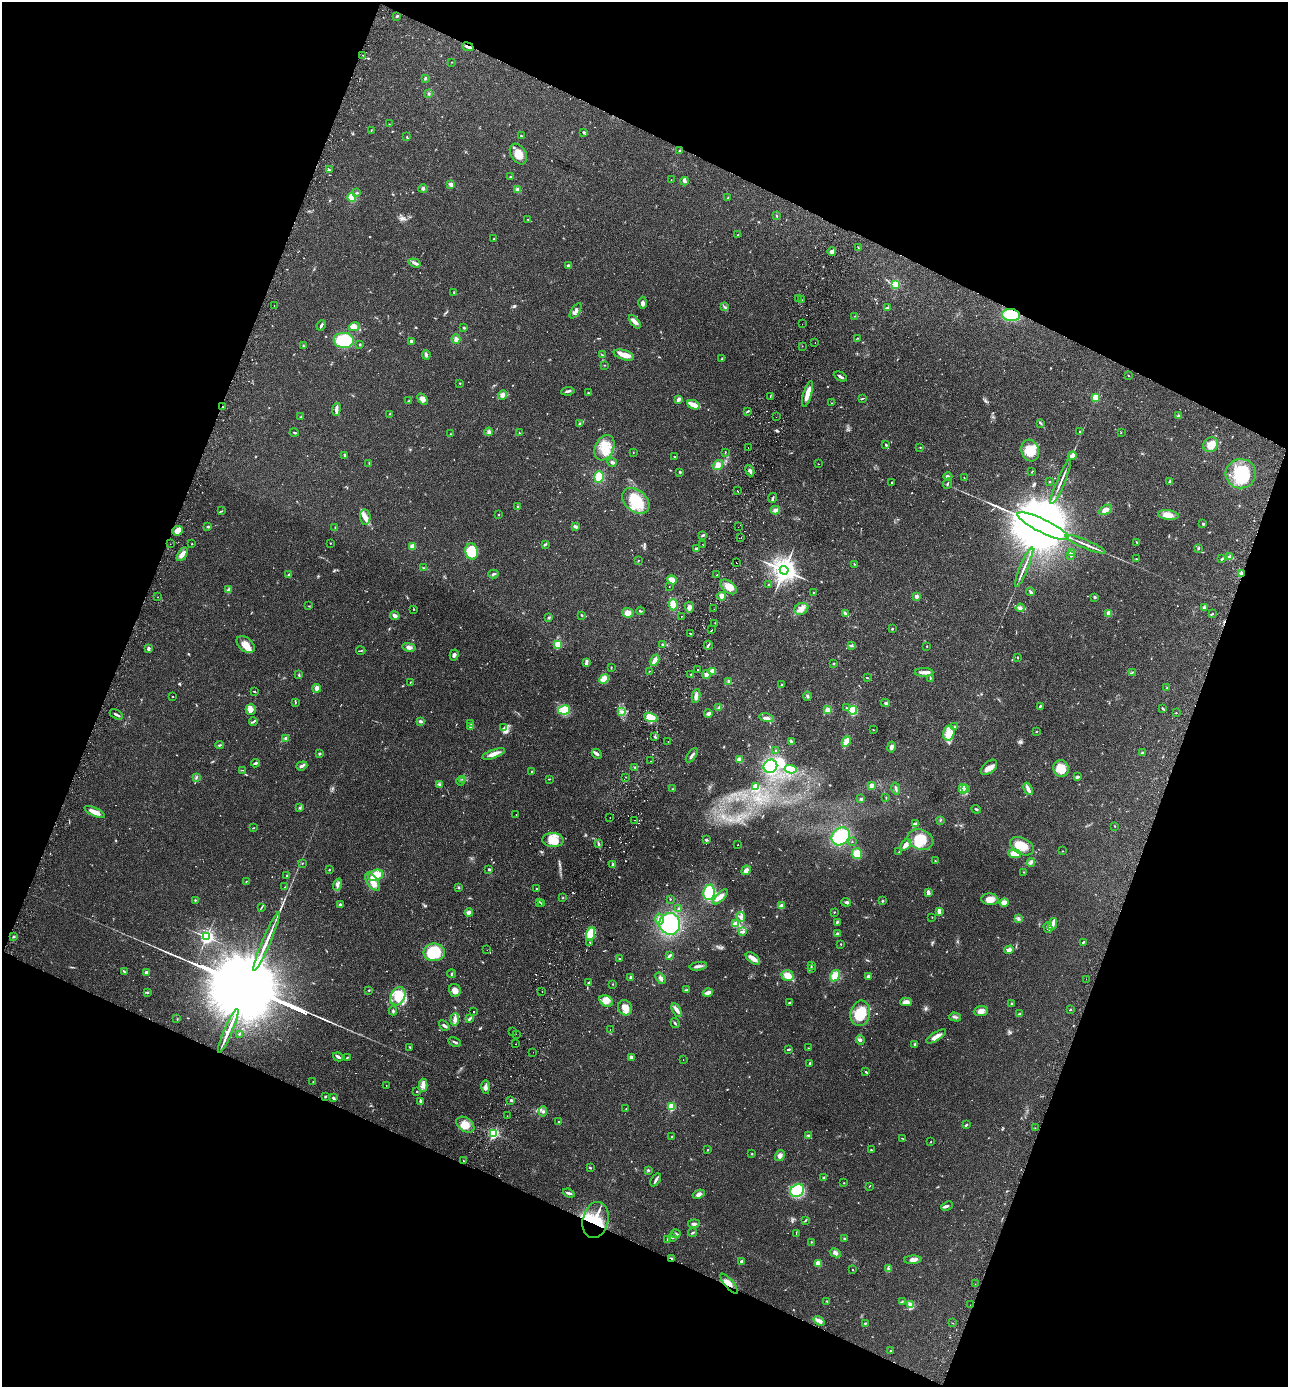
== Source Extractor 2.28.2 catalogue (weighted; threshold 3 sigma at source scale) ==
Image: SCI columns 195-5338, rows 30-5569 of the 5665 x 5596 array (HDU 1 of 3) = the unmasked area's bounding box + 8 px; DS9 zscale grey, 4 x 4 block average (1 PNG px = mean of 4 x 4 image px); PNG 1290 x 1389 px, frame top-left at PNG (2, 2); each listed source drawn as its Kron ellipse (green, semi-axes under 4 px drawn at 4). Shown black and unused: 42% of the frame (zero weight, under 2 of 3 exposures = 3% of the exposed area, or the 3 px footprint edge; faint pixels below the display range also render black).
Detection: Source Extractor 2.28.2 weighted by HDU 2 'WHT'. Background 0.12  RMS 0.0084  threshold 0.0378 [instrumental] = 3 sigma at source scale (4.5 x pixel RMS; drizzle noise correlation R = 1.50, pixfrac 1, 0.05/0.05 arcsec/px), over >= 5 px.
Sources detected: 806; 5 too faint to see at this stretch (4 x 4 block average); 7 inside a brighter object's white glare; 18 cosmic-ray / hot-pixel residue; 2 long thin detections or spike segments (spike, bleed or trail) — neither listed nor drawn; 22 coinciding with a brighter row at this scale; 34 inside a brighter listed object's ellipse — not listed separately; of the other 718, all 500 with FLUX_AUTO >= 2.07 (the completeness limit of this list) listed and drawn (218 fainter detections not listed), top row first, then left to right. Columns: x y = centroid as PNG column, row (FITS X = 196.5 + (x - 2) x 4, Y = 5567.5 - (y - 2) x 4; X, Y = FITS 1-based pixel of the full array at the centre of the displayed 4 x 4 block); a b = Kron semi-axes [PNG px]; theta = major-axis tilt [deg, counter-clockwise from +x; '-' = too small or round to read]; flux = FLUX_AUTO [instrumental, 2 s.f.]
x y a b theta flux
397 16 4 2 - 5.4
468 47 5 2 - 20
363 55 2 2 - 4.2
452 62 2 2 - 2.5
425 78 2 2 - 7.9
429 94 3 2 - 6.3
389 124 2 2 - 2.2
371 130 3 2 - 2.2
584 132 3 2 - 5.6
521 136 3 2 - 3.5
407 137 2 2 - 2.7
679 151 2 2 - 5.7
518 154 11 7 -58 52
329 170 3 2 - 4.7
511 177 2 2 - 4.7
671 180 2 2 - 2.1
684 181 4 2 - 22
451 184 3 3 - 16
423 189 4 3 - 7.4
518 190 3 3 - 25
357 193 3 2 - 5.8
352 197 4 3 - 58
727 198 3 2 - 3.8
777 216 2 2 - 4
528 220 3 2 - 2.4
738 235 2 2 - 2.3
494 239 2 2 - 2.9
858 247 3 2 - 2.2
832 252 4 3 - 19
415 263 6 3 -19 13
568 266 4 2 - 5.9
895 284 2 2 - 390
454 292 2 2 - 2.7
798 298 2 2 - 2.5
802 300 2 2 - 3.7
643 303 6 3 88 14
274 305 2 2 - 3.5
725 307 4 2 - 6.4
888 308 2 2 - 4.2
575 311 8 3 57 16
1011 315 9 6 -7 140
855 316 2 2 - 2.9
635 322 8 4 -53 26
802 324 2 2 - 3.6
321 325 5 2 - 11
355 327 5 3 - 40
464 328 3 2 - 5.1
858 338 2 2 - 2.8
456 339 5 4 - 16
344 340 10 7 -1 240
411 341 2 2 - 13
815 343 2 2 - 2.3
360 344 3 2 - 2.9
303 346 3 2 - 3.3
802 346 2 2 - 2.3
426 355 5 3 - 12
602 355 2 2 - 2.1
624 355 10 5 -16 47
722 359 3 2 - 2.7
604 365 2 2 - 2.4
840 376 7 2 -28 9.8
1128 376 2 2 - 2.3
460 383 2 2 - 2.6
568 391 6 2 7 11
588 393 2 2 - 4.3
808 394 13 3 74 63
502 395 5 3 - 23
770 397 3 2 - 3.2
862 398 3 2 - 4
1096 398 2 2 - 240
422 399 6 4 -58 26
679 399 3 2 - 24
409 401 2 2 - 3.2
832 403 2 2 - 2.1
693 405 6 2 -23 79
223 407 2 2 - 6.9
336 410 6 2 84 23
747 411 4 2 - 5.9
389 414 2 2 - 2.8
1178 416 3 2 - 5
301 417 4 2 - 3.4
776 417 2 2 - 2.1
1041 423 2 2 - 2.8
580 424 4 3 - 8.3
1080 431 2 2 - 2.7
294 432 4 2 - 4.3
489 432 4 3 - 9.9
519 433 2 2 - 2.7
1121 433 2 2 - 2.1
450 434 2 2 - 3
886 445 2 2 - 5.7
1211 445 8 7 - 45
748 447 2 2 - 2.2
920 447 2 2 - 2.7
605 448 13 9 65 89
1030 450 11 8 -73 120
633 452 2 2 - 2.1
725 453 3 2 - 2.2
345 456 3 2 - 5.8
1072 456 4 3 - 42
675 457 2 2 - 3.6
612 462 4 2 - 8.5
369 463 3 2 - 2.9
818 464 2 2 - 2.6
718 465 6 4 35 20
750 471 6 2 -67 11
680 472 3 2 - 4.2
1032 472 3 2 - 2.7
1241 474 15 14 - 190
599 477 6 4 72 78
948 477 4 3 - 11
964 477 2 2 - 2.3
1170 481 4 2 - 5.2
892 482 2 2 - 5
1050 482 2 2 - 3
1061 482 24 2 67 26
948 483 5 2 - 4.9
737 491 2 2 - 13
773 498 5 2 - 7.1
636 501 15 10 -40 160
517 507 4 2 - 4.7
775 510 5 3 - 16
1105 510 7 4 29 28
221 511 3 2 - 3
499 515 2 2 - 3.5
1168 515 10 4 -8 40
365 517 8 5 -84 27
1203 524 4 3 - 6.3
575 526 3 3 - 12
1043 526 28 6 -26 110000
208 527 3 2 - 5.8
738 527 2 2 - 4.5
335 528 3 2 - 3.7
178 531 5 4 - 35
703 535 3 2 - 6.1
741 538 2 2 - 8.2
1137 542 3 2 - 4.1
330 543 2 2 - 2.8
170 544 2 2 - 3.5
192 544 2 2 - 6.1
545 544 4 2 - 6.1
702 544 2 2 - 2.8
1086 544 22 2 -23 30
412 546 2 2 - 130
1199 548 3 2 - 4.3
697 549 2 2 - 40
471 551 8 6 -75 150
1071 552 4 3 - 6.6
182 554 7 4 59 31
1071 555 4 2 - 6.5
1230 557 3 2 - 26
1136 559 3 2 - 2.3
1222 559 4 2 - 5
638 560 2 2 - 2.9
736 562 2 2 - 5.6
854 564 2 2 - 2.8
1024 567 21 2 68 25
424 568 3 2 - 4.4
784 570 4 4 - 5900
493 574 5 3 - 8.8
1241 574 3 2 - 11
289 575 4 3 - 12
717 575 2 2 - 3.5
672 580 5 3 - 61
768 585 3 2 - 3.1
669 587 2 2 - 2.4
728 587 9 5 -38 57
228 590 4 3 - 17
813 592 3 2 - 2.8
1030 592 4 2 - 6.1
721 596 4 3 - 26
916 596 2 2 - 65
158 597 2 2 - 2.3
1095 597 3 3 - 5.9
673 605 5 4 - 56
309 606 3 2 - 2.8
689 607 5 4 - 19
1204 607 3 3 - 7.8
1020 608 4 3 - 11
414 609 2 2 - 3.5
714 609 2 2 - 3.8
801 609 7 5 28 28
640 611 4 2 - 5.3
628 613 6 5 - 32
845 613 4 3 - 8.3
1109 613 2 2 - 130
1212 614 3 2 - 3.3
582 615 3 2 - 6.5
395 616 5 3 - 17
681 616 2 2 - 2.8
549 617 3 2 - 5.4
715 623 2 2 - 2.3
892 629 2 2 - 11
712 630 2 2 - 20
690 633 2 2 - 3
246 644 10 6 -40 46
558 645 2 2 - 280
663 645 3 2 - 4.4
708 645 4 2 - 6.6
851 646 3 2 - 4.4
927 646 2 2 - 3.1
409 647 7 4 -12 18
148 649 3 2 - 17
361 651 4 2 - 4.2
454 655 6 2 73 12
1018 658 3 2 - 3.1
655 660 6 3 59 35
586 662 4 2 - 22
834 663 2 2 - 4.5
611 667 3 2 - 2.5
698 670 2 2 - 6.9
649 671 2 2 - 2.8
713 671 4 3 - 30
924 672 9 3 -2 25
1133 672 2 2 - 2.2
690 674 2 2 - 2.2
706 674 4 4 - 16
299 675 3 2 - 3.8
867 678 3 2 - 3.3
930 678 4 2 - 4.4
604 679 5 4 - 47
729 681 3 3 - 9.2
410 682 3 2 - 2.5
781 685 2 2 - 2.4
317 688 4 3 - 25
1167 688 2 2 - 2.6
254 692 3 2 - 3.3
696 696 7 4 83 18
807 696 4 3 - 9.4
172 697 2 2 - 3.6
295 702 3 2 - 3.2
885 703 4 3 - 7.9
1040 706 3 2 - 5.4
719 708 4 2 - 5
846 708 2 2 - 2.8
251 709 5 5 - 28
1163 709 4 2 - 5.9
564 710 6 4 11 82
828 710 3 3 - 27
853 710 4 3 - 99
622 712 4 2 - 10
708 713 4 3 - 19
1176 713 2 2 - 4.6
116 714 7 2 -29 11
651 717 7 4 -20 60
767 718 7 3 -15 16
253 721 4 2 - 6.1
420 721 3 2 - 11
471 724 2 2 - 2.6
471 727 2 2 - 5
504 727 2 2 - 2.8
955 727 3 2 - 6.5
873 730 2 2 - 2.4
1036 732 2 2 - 3.1
949 733 7 5 76 37
655 737 3 2 - 3.1
285 739 3 2 - 5.3
791 741 4 3 - 8.5
668 742 2 2 - 2.2
846 742 5 3 - 81
219 745 4 2 - 5.7
891 747 5 3 - 14
775 750 2 2 - 5.2
319 753 3 2 - 4.6
1142 753 2 2 - 9.6
494 754 12 3 19 32
597 754 5 2 - 12
692 755 8 2 56 16
739 760 3 3 - 41
651 761 2 2 - 3.6
255 763 4 2 - 9.1
302 766 5 2 - 10
770 766 7 6 - 250
635 767 3 2 - 5.8
989 767 10 5 42 30
1061 768 8 7 - 88
791 769 6 4 -9 70
243 770 3 2 - 2.2
532 771 2 2 - 7.1
196 777 3 2 - 4.6
626 777 2 2 - 2.8
1077 777 3 2 - 11
462 779 3 2 - 3.4
549 779 3 2 - 2.8
460 781 4 2 - 6.2
439 785 3 2 - 5
872 785 3 2 - 33
756 787 3 3 - 62
896 788 6 2 -76 9.9
966 788 3 2 - 6.7
673 789 3 2 - 3
963 789 5 2 - 14
1028 789 6 2 -68 35
886 798 2 2 - 2.9
861 799 3 2 - 6.3
299 807 3 2 - 4.9
976 809 4 2 - 5.1
95 812 11 3 -24 49
516 814 2 2 - 2.5
610 818 2 2 - 2.7
634 820 2 2 - 2.9
940 820 2 2 - 2.7
915 824 3 2 - 35
1114 826 2 2 - 2.4
253 828 2 2 - 2.8
841 836 10 8 42 190
920 839 13 10 -20 110
553 840 11 7 -3 84
706 840 3 2 - 6
852 842 2 2 - 2.1
598 844 3 3 - 7.6
738 845 2 2 - 2.3
905 845 6 4 44 25
1022 846 13 8 -27 80
1062 851 2 2 - 2.2
899 852 2 2 - 2.2
857 854 5 5 - 65
1014 854 6 4 -5 62
935 861 2 2 - 2.4
302 863 2 2 - 2.8
1031 863 4 2 - 8.9
613 864 4 2 - 7.1
489 869 2 2 - 16
329 870 2 2 - 3.8
746 870 5 4 - 20
1024 872 2 2 - 2.3
376 875 8 5 20 78
286 876 2 2 - 3.2
246 881 2 2 - 2.5
373 882 11 5 -55 40
338 884 6 3 71 13
285 887 2 2 - 2.8
458 888 3 2 - 3.8
537 888 2 2 - 3.7
709 892 8 5 84 200
928 892 3 2 - 27
720 897 9 4 46 31
563 898 2 2 - 3.2
670 899 2 2 - 3
990 899 8 6 -6 40
195 900 2 2 - 3.1
882 901 3 2 - 5.3
540 902 2 2 - 3
846 902 5 3 - 7.2
1004 902 4 4 - 34
542 903 2 2 - 3.1
340 905 3 3 - 13
781 906 2 2 - 23
261 908 3 2 - 4
678 908 2 2 - 6
939 911 3 2 - 27
834 912 2 2 - 2.9
469 913 4 4 - 18
741 917 5 2 - 11
932 917 2 2 - 2.1
659 919 5 4 - 17
1018 919 2 2 - 2.8
837 922 3 2 - 7.3
670 924 11 10 - 390
736 924 4 3 - 33
1052 924 6 2 72 36
1048 927 5 3 - 9.4
743 932 3 2 - 10
590 934 7 4 69 110
838 934 4 3 - 13
14 936 2 2 - 4.6
207 937 2 2 - 1600
266 942 32 2 67 76
590 942 2 2 - 2.4
1083 942 2 2 - 6.5
841 944 2 2 - 2.8
487 950 2 2 - 2.5
1009 950 5 3 - 17
434 952 10 9 - 200
669 956 4 2 - 13
753 958 8 4 -37 29
620 959 2 2 - 4.9
811 965 3 2 - 4
698 966 9 3 8 18
812 969 2 2 - 2.3
124 971 3 2 - 6.1
146 973 2 2 - 36
452 974 4 2 - 5.2
787 976 6 5 - 48
835 976 6 4 57 56
868 976 3 3 - 14
631 977 3 3 - 8.8
661 978 6 3 -57 14
1086 979 2 2 - 3.3
588 983 4 2 - 6.5
613 984 2 2 - 2.4
369 990 2 2 - 3.6
455 990 6 6 - 27
686 990 3 2 - 4.9
542 992 2 2 - 4.6
708 992 5 2 - 28
148 993 2 2 - 2.8
398 996 9 7 63 63
606 1001 7 5 -28 30
906 1002 6 3 -1 26
790 1003 3 2 - 5.2
1012 1004 3 2 - 3.3
625 1008 7 7 - 42
677 1010 7 3 -63 18
1070 1010 2 2 - 3.5
393 1011 4 2 - 6.7
981 1011 7 5 4 27
474 1012 2 2 - 2.3
860 1013 13 9 79 120
1019 1014 4 2 - 4.3
955 1017 6 2 -15 8.2
177 1019 2 2 - 2.2
455 1019 6 4 87 19
469 1019 2 2 - 4.3
675 1023 5 2 - 5
444 1025 6 3 -41 13
610 1029 2 2 - 2.7
228 1031 24 2 67 58
513 1031 2 2 - 2.1
239 1034 3 2 - 3.6
516 1034 2 2 - 2.2
936 1036 11 3 31 35
860 1040 4 3 - 9.5
455 1042 7 2 -25 7.8
515 1044 2 2 - 2.8
915 1044 3 2 - 4.4
410 1047 3 2 - 4
808 1048 3 2 - 2.2
788 1049 4 2 - 6.2
533 1052 2 2 - 2.1
338 1057 5 2 - 13
347 1057 3 2 - 3.8
631 1057 4 3 - 10
683 1059 2 2 - 3.5
810 1063 2 2 - 6.5
866 1072 2 2 - 2.3
313 1081 2 2 - 2.3
386 1085 2 2 - 2.3
423 1085 7 4 -89 20
486 1087 7 3 -89 19
417 1091 3 2 - 2.6
325 1097 3 2 - 5.6
333 1098 3 2 - 13
511 1100 2 2 - 18
420 1101 3 2 - 16
671 1107 2 2 - 350
626 1109 2 2 - 2.1
543 1111 5 2 - 6.8
507 1116 2 2 - 2.1
559 1122 2 2 - 19
465 1125 10 6 -36 57
966 1125 2 2 - 5.4
1035 1128 2 2 - 2.3
493 1133 2 2 - 720
672 1136 3 2 - 3.4
809 1136 3 2 - 4.6
902 1138 3 2 - 3.1
931 1142 2 2 - 2.1
707 1150 3 2 - 2.8
871 1150 3 2 - 3.6
752 1154 2 2 - 3.6
780 1155 6 5 - 16
464 1161 2 2 - 2.9
590 1168 2 2 - 4.3
648 1170 3 2 - 6.5
823 1178 2 2 - 2.3
656 1180 7 3 56 12
844 1183 2 2 - 2.1
870 1186 3 2 - 2.4
797 1190 7 6 - 150
569 1193 6 3 -21 10
699 1194 6 4 23 19
947 1206 6 2 24 11
596 1220 18 13 77 170
805 1220 3 2 - 2.9
694 1224 6 2 7 12
693 1233 4 2 - 6.4
796 1233 2 2 - 2.3
676 1234 5 3 - 9.3
672 1238 3 2 - 3.7
845 1238 2 2 - 2.4
668 1239 3 2 - 6.2
811 1242 2 2 - 2.6
835 1253 6 3 -28 14
671 1258 4 2 - 5.5
913 1260 9 3 2 19
742 1262 2 2 - 49
818 1263 3 3 - 36
889 1269 3 2 - 4.5
853 1270 2 2 - 2.2
729 1284 12 4 -49 40
975 1284 2 2 - 2.1
827 1301 3 2 - 3.1
902 1302 3 2 - 3.3
910 1304 4 3 - 17
970 1305 2 2 - 3.2
819 1321 6 3 -37 16
865 1323 2 2 - 3.2
952 1323 2 2 - 2.5
890 1351 2 2 - 12
Overlapping masked pixels (flux is a lower limit): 7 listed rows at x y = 468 47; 1011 315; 223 407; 1241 574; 596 1220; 671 1258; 729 1284
Diffuse or blended objects may show on this block-average render without a row.